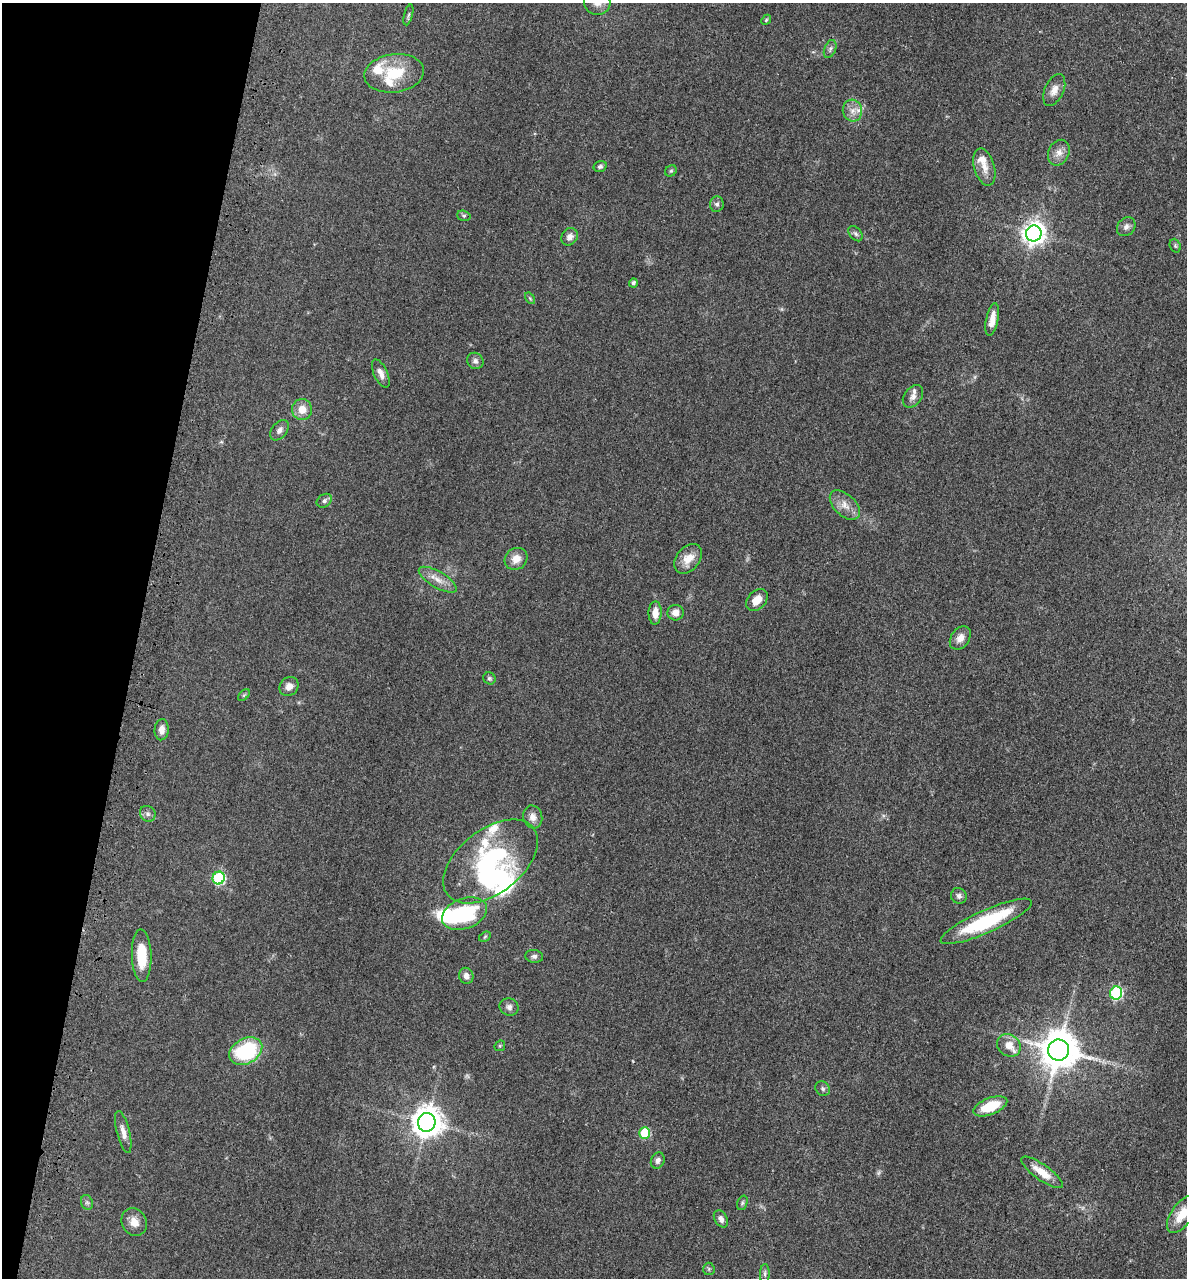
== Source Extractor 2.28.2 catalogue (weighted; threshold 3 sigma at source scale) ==
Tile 9 of 4 x 4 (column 1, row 3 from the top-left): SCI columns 319-1503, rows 1347-2622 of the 5260 x 5242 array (HDU 1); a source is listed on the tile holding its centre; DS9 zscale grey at full resolution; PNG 1189 x 1280 px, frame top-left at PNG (2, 3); each listed source drawn as its Kron ellipse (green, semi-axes under 4 px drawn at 4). Shown black and unused: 11% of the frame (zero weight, under 3 of 4 exposures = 7% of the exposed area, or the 3 px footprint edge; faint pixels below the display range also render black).
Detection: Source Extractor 2.28.2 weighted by HDU 2 'WHT'; one run over the whole footprint, this tile lists its part. Background 0.041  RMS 0.005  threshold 0.0223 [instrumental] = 3 sigma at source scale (4.5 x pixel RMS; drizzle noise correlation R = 1.50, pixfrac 1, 0.05/0.05 arcsec/px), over >= 5 px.
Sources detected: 82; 2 too faint to see at this stretch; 3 inside a brighter object's white glare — neither listed nor drawn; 7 inside a brighter listed object's ellipse — not listed separately; the other 70 listed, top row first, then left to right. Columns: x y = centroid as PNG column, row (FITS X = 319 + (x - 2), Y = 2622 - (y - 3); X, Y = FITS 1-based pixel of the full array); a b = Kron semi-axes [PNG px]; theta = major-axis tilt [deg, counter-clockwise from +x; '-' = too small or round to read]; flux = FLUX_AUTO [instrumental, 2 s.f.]
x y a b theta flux
597 3 13 12 - 4
408 15 11 3 75 0.91
766 20 5 4 - 0.68
830 49 9 5 68 1.4
394 73 30 19 7 18
1054 90 17 9 65 4.2
852 111 11 9 -82 3.6
1059 153 13 10 65 3.8
600 166 7 5 15 1.1
984 167 19 10 -74 5.1
671 171 6 5 - 0.77
717 204 8 7 - 1.4
464 216 7 5 -16 0.84
1126 227 10 8 50 2.1
1034 233 8 7 - 370
855 234 8 6 -50 1.3
570 237 9 7 57 2.7
1175 246 7 5 -70 0.88
633 283 5 4 - 1.3
530 298 6 4 -55 0.66
992 320 17 6 79 5
475 361 8 8 - 1.7
381 374 15 6 -65 3.1
913 396 12 8 52 2.6
302 410 10 10 - 5.7
279 430 11 7 53 2.2
324 501 8 6 34 1.5
845 505 18 10 -44 5.2
516 559 12 10 36 5.2
688 559 16 11 51 6.7
438 580 21 8 -31 5
757 600 12 9 45 5.5
655 613 11 6 88 5
676 613 8 8 - 3.9
960 638 13 9 54 3.8
489 678 6 5 - 0.88
289 687 10 9 - 3.2
244 695 7 4 45 0.76
162 730 10 7 86 3.6
148 814 8 7 - 1.5
533 817 11 9 -76 3.4
491 861 55 32 38 62
219 878 6 6 - 51
959 896 8 7 - 1.7
464 914 23 15 21 36
986 921 50 11 24 38
485 937 6 4 32 0.68
142 956 26 10 -88 13
534 956 9 6 -7 1.5
466 976 8 7 - 2.5
1116 993 6 6 - 56
509 1007 10 8 -21 2.2
1009 1045 12 10 -39 5.5
500 1046 6 5 - 0.57
1058 1050 10 10 - 1500
246 1051 17 12 29 41
823 1089 8 6 -48 1.3
990 1106 18 8 21 16
427 1122 9 9 - 770
123 1132 21 6 -76 3.7
645 1133 6 5 - 24
658 1160 8 6 71 1.7
1042 1172 25 8 -35 8.2
87 1202 8 6 -68 1.2
742 1203 7 5 71 0.92
1182 1214 21 10 55 8.6
721 1219 9 6 -59 1.9
134 1222 14 12 -64 4.9
709 1269 6 5 - 0.87
765 1274 9 5 89 1.2
Isophote crosses this tile's border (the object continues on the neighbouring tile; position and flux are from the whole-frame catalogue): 2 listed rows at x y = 597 3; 1182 1214